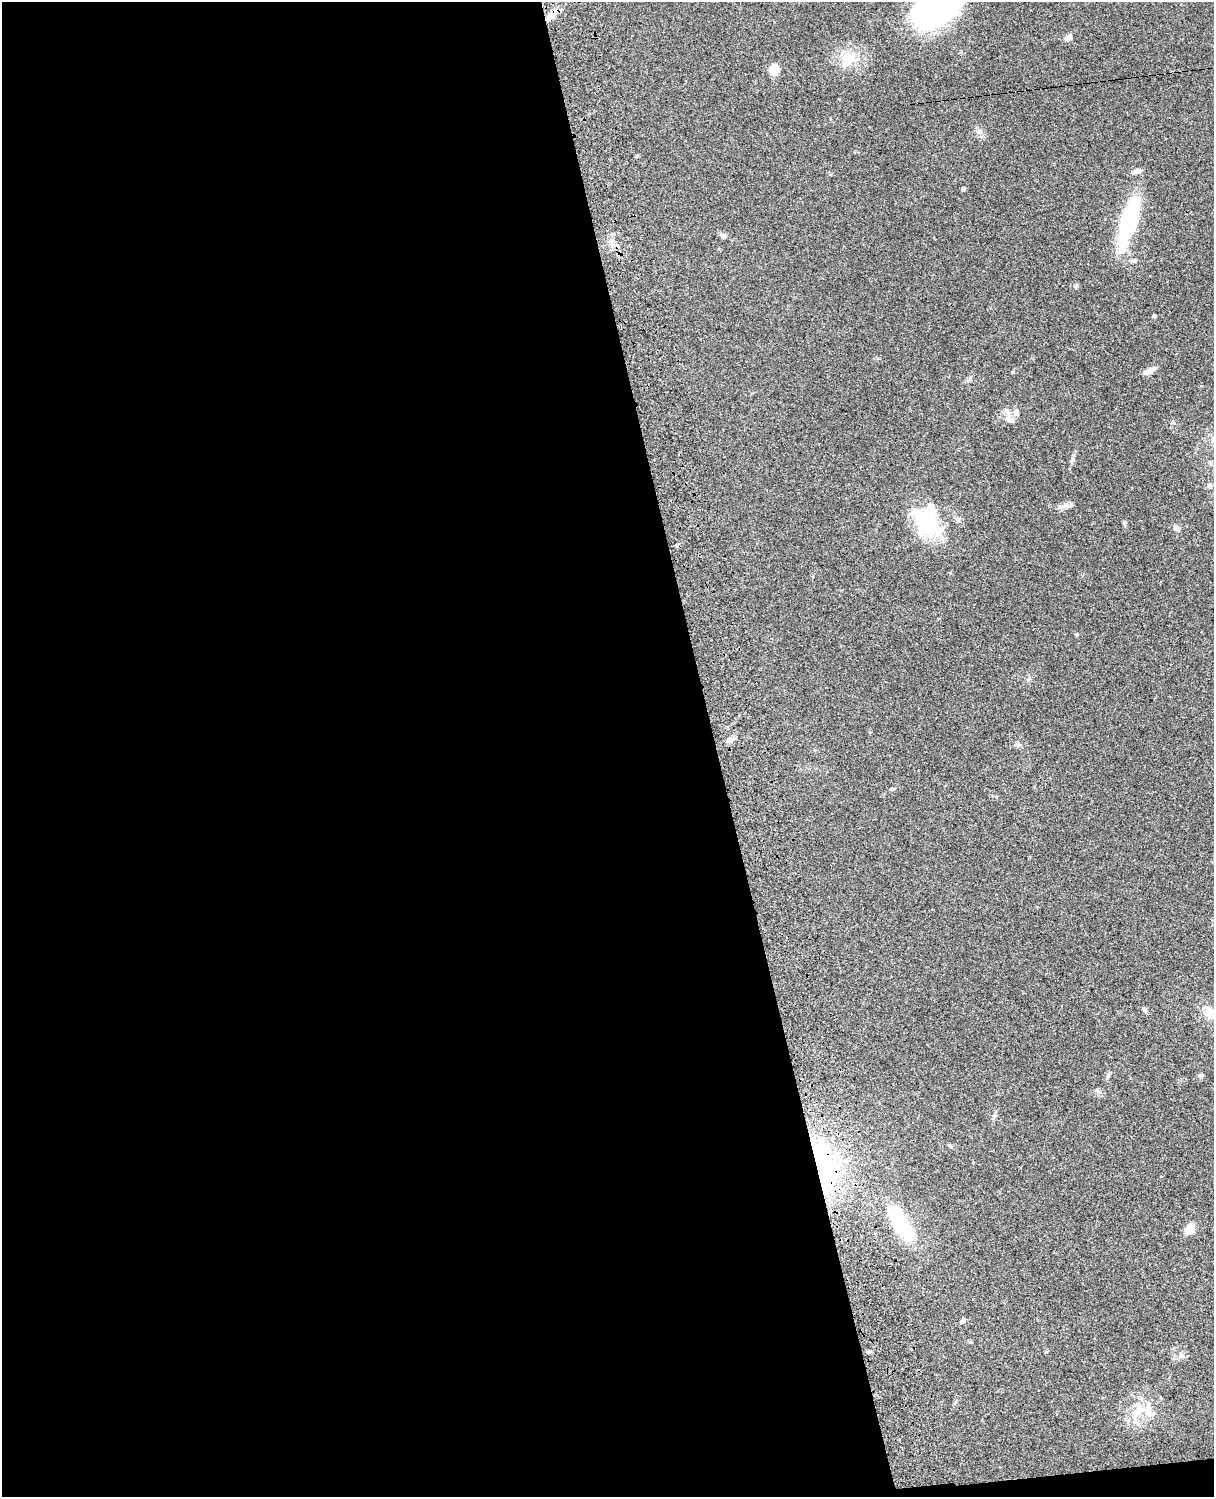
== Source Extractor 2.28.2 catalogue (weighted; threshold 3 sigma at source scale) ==
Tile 9 of 4 x 3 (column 1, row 3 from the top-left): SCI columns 122-1333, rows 278-1772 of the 5088 x 4927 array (HDU 1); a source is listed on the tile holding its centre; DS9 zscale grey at full resolution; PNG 1216 x 1499 px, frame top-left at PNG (2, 2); no overlay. Shown black and unused: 59% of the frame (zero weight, under 3 of 4 exposures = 6% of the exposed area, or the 3 px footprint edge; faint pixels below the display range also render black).
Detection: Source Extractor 2.28.2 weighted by HDU 2 'WHT'; one run over the whole footprint, this tile lists its part. Background 0.0925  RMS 0.0062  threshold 0.0279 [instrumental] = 3 sigma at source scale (4.5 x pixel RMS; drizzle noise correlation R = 1.50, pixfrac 1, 0.05/0.05 arcsec/px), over >= 5 px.
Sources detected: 40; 4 inside a brighter listed object's ellipse — not listed separately; the other 36 listed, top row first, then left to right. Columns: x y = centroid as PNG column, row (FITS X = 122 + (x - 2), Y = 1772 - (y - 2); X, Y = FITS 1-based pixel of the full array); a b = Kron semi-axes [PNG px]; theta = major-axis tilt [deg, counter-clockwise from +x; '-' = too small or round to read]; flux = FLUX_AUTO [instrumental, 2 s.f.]
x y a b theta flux
935 9 44 26 30 160
552 14 18 8 45 5.7
1068 37 10 6 43 2.8
849 59 24 14 16 13
774 70 10 9 - 8.6
637 156 5 3 - 0.59
963 189 5 4 - 0.86
1129 219 52 16 74 57
724 236 7 7 - 1.6
1076 286 7 4 20 0.89
1154 316 3 3 - 1.2
1149 371 17 6 27 3.8
1009 419 15 10 -71 4.8
1213 440 7 7 - 2.4
1072 460 11 3 75 1.7
1210 485 8 6 1 1.7
1067 506 13 6 9 3
926 522 38 26 -50 43
1176 528 8 7 - 1.8
1077 635 5 3 - 0.66
730 740 11 6 27 3.1
1017 745 8 6 -1 1.5
892 789 6 5 - 0.87
1145 1010 7 5 -46 1.1
1210 1013 16 12 -47 9.5
1108 1075 9 4 66 1.2
1201 1076 6 5 - 1.5
950 1146 7 4 -37 0.84
823 1166 71 29 -75 94
901 1224 50 17 -60 36
1190 1229 11 9 58 7
962 1321 8 5 27 1.1
1046 1352 5 3 - 0.53
1181 1355 9 4 -82 1.3
1148 1410 24 9 -87 7.8
1136 1414 10 7 35 3.7
Overlapping masked pixels (flux is a lower limit): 3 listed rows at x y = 552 14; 823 1166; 901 1224
Isophote crosses this tile's border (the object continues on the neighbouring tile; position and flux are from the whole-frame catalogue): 3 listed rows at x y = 935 9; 1213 440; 1210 1013
Unlisted compact peaks at least as high as the median listed source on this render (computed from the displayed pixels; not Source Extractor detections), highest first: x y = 1012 372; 1124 523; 994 1116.